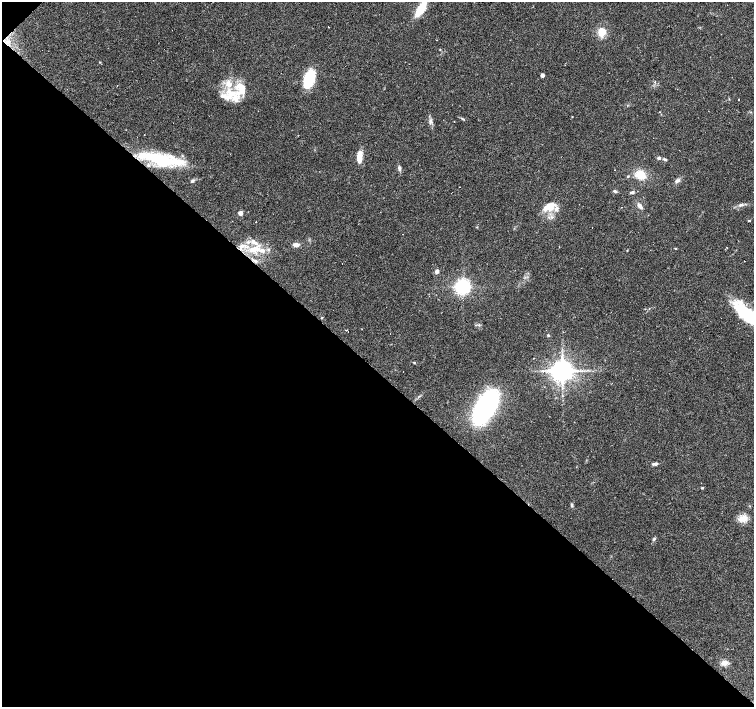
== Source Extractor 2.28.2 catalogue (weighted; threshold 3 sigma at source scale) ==
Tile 9 of 4 x 4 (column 1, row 3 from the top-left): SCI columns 1-1504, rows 1569-2977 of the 6017 x 6019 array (HDU 1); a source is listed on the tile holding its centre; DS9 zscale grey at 2 x 2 block average (1 PNG px = mean of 2 x 2 image px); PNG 756 x 709 px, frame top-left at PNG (2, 2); no overlay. Shown black and unused: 48% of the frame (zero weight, under 2 of 3 exposures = <1% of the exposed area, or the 3 px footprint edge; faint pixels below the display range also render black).
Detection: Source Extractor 2.28.2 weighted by HDU 2 'WHT'; one run over the whole footprint, this tile lists its part. Background 0.0781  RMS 0.006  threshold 0.027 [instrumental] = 3 sigma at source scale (4.5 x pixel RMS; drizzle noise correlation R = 1.50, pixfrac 1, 0.0396/0.0396 arcsec/px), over >= 5 px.
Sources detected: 70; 10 cosmic-ray / hot-pixel residue — not listed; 10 inside a brighter listed object's ellipse — not listed separately; the other 50 listed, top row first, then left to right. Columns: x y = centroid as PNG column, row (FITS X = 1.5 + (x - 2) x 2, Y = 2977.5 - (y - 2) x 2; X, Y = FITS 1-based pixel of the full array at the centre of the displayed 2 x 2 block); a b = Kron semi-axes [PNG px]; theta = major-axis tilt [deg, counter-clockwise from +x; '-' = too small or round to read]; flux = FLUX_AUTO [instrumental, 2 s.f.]
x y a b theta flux
421 9 14 5 57 47
328 26 2 2 - 4.9
601 32 12 9 66 17
440 49 3 2 - 0.76
542 75 3 2 - 6.8
309 79 19 11 70 50
655 82 2 2 - 1.2
232 93 22 12 -26 37
572 117 2 2 - 0.86
462 118 5 2 - 1.5
430 121 5 4 - 3.5
359 157 12 5 88 18
659 158 4 4 - 2.5
157 159 50 12 -11 96
664 159 5 3 - 1.9
399 168 5 4 - 3
641 175 9 7 -23 28
678 180 5 4 - 3.4
192 181 6 4 26 2.7
459 187 2 2 - 0.44
615 191 5 3 - 2.4
632 192 5 3 - 2.5
741 205 5 3 - 2.7
549 206 13 10 -20 18
640 206 8 4 -52 5.5
240 213 3 3 - 13
256 221 2 2 - 2.3
749 221 2 2 - 28
253 241 6 5 - 5.4
296 245 7 5 -4 6
242 246 9 4 22 7.8
675 248 3 2 - 1.2
254 249 17 7 9 23
256 261 6 4 -29 3.8
437 271 5 4 - 3.8
463 287 4 4 - 530
748 315 34 13 -42 82
322 318 2 2 - 0.98
346 330 2 2 - 0.57
348 332 2 2 - 0.66
548 335 4 3 - 1.5
414 362 3 3 - 1.2
562 371 5 5 - 1500
486 407 27 12 59 340
655 464 7 3 11 3.3
702 488 3 3 - 1.4
572 505 5 3 - 2
741 518 13 7 33 11
654 539 5 3 - 1.9
723 663 9 5 40 6.4
Overlapping masked pixels (flux is a lower limit): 3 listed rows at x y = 157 159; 256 261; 486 407
Isophote crosses this tile's border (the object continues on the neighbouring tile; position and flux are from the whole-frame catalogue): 2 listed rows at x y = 421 9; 748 315
Diffuse or blended objects may show on this block-average render without a row.